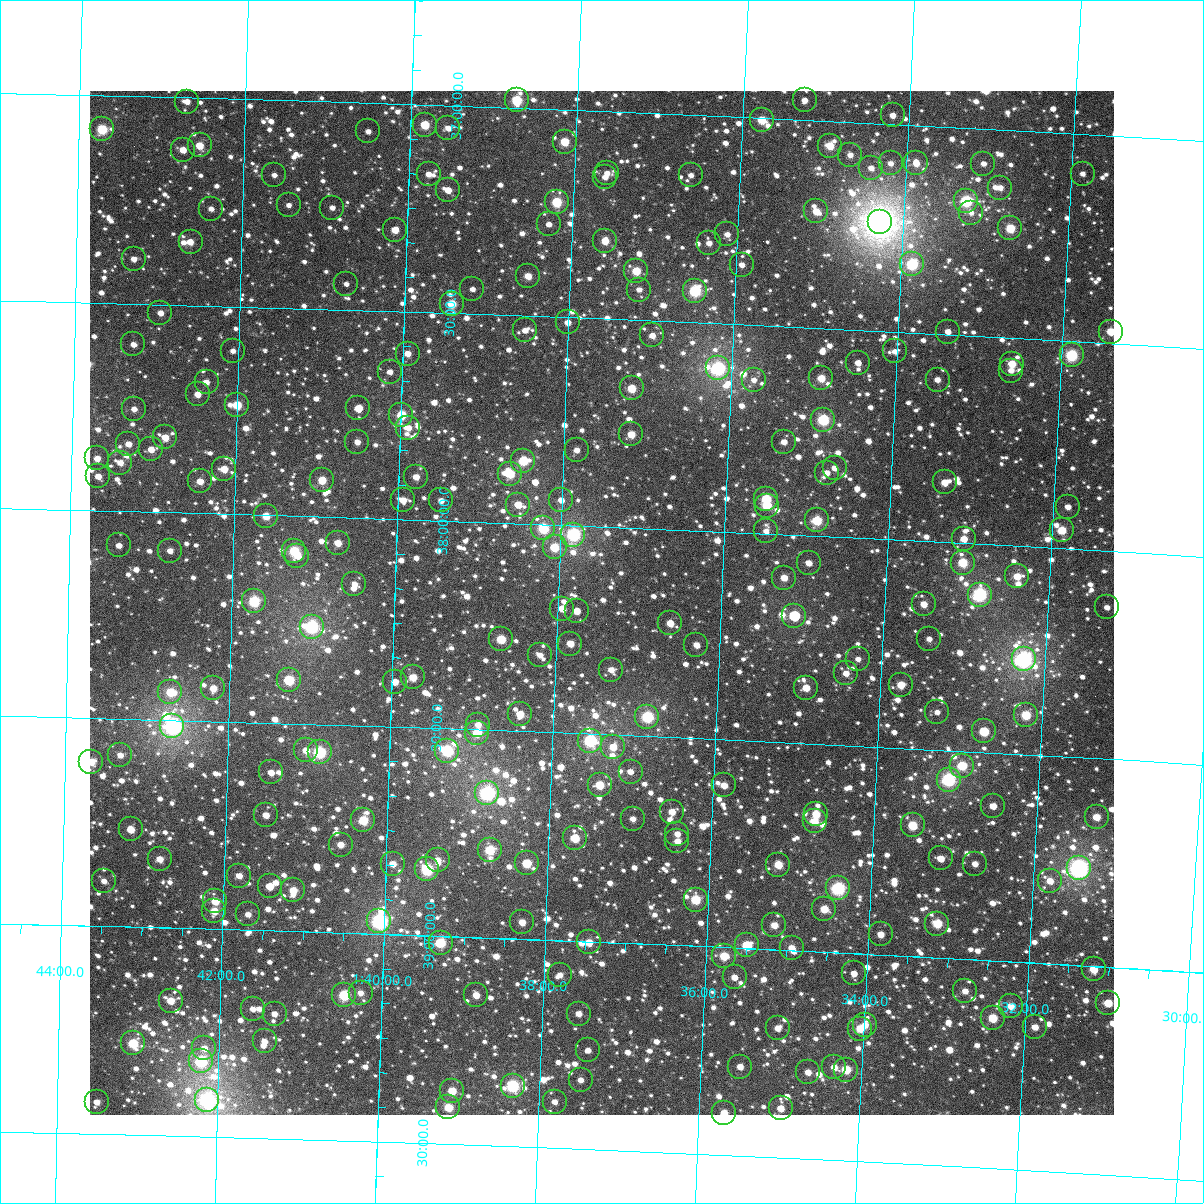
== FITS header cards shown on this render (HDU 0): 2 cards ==
NAXIS1  =                 1024
NAXIS2  =                 1024

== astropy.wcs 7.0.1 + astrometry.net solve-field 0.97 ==
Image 1024 x 1024 px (HDU 0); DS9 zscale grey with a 90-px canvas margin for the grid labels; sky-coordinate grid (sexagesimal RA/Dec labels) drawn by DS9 from the SOLVED WCS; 252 Tycho-2 reference stars matched to detected sources circled (green)
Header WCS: RA---TAN-SIP/DEC--TAN-SIP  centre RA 01:37:28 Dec +38:11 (24.37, +38.18 deg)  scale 8.67 arcsec/px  FOV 148.0' x 148.0'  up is +178 deg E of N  parity flipped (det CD > 0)
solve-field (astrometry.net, Tycho-2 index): VERIFIED the header's WCS against the Tycho-2 star catalogue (verified at 6 index scales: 14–252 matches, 0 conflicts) and refined it, rather than solving blind
Solved WCS: RA---TAN-SIP/DEC--TAN-SIP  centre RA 01:37:28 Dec +38:11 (24.37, +38.18 deg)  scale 8.67 arcsec/px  FOV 148.0' x 148.0'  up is +178 deg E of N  parity flipped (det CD > 0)
The solver's refit moves the header's centre by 0.22 arcsec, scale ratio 1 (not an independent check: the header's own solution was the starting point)
Tycho-2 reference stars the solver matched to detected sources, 252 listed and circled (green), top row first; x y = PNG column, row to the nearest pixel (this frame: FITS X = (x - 90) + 1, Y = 1024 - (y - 91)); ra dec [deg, ICRS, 3 dp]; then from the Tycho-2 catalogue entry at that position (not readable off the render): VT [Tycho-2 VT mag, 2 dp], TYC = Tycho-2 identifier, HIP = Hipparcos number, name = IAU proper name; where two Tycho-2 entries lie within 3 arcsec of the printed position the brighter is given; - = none
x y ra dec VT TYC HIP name
517 100 24.682 +36.982 9.23 2305-1201-1 - -
805 100 23.815 +36.953 11.88 2305-1521-1 - -
187 102 25.676 +37.010 11.49 2306-965-1 - -
893 115 23.548 +36.979 11.61 2305-1461-1 - -
762 120 23.941 +37.005 9.97 2305-873-1 - -
425 125 24.956 +37.048 9.84 2306-1418-1 - -
448 128 24.886 +37.055 11.73 2306-732-1 - -
102 129 25.930 +37.082 9.44 2306-1267-1 8072 -
368 131 25.126 +37.069 12.07 2306-370-1 - -
565 142 24.533 +37.077 10.19 2305-665-1 - -
200 145 25.634 +37.115 10.32 2306-358-1 - -
830 146 23.733 +37.059 10.06 2305-1584-1 - -
183 150 25.684 +37.126 11.27 2306-756-1 - -
850 155 23.670 +37.080 11.68 2305-1087-1 - -
891 163 23.547 +37.095 11.96 2305-603-1 - -
916 163 23.470 +37.092 11.36 2305-209-1 - -
983 164 23.267 +37.084 12.01 2305-255-1 - -
871 168 23.605 +37.108 11.85 2305-669-1 - -
607 173 24.401 +37.148 11.87 2305-421-1 - -
429 174 24.940 +37.167 11.63 2306-174-1 - -
1083 174 22.967 +37.096 11.58 2305-201-1 - -
274 175 25.406 +37.181 11.88 2306-256-1 - -
691 175 24.148 +37.145 11.72 2305-755-1 - -
605 177 24.407 +37.158 12.12 2305-169-1 - -
1000 188 23.213 +37.140 11.38 2305-533-1 - -
448 190 24.880 +37.204 10.85 2306-678-1 - -
966 201 23.313 +37.177 8.61 2305-109-1 - -
557 202 24.550 +37.223 9.32 2305-1043-1 - -
289 205 25.360 +37.252 11.77 2306-901-1 - -
332 208 25.228 +37.255 12.09 2306-416-1 - -
211 209 25.595 +37.266 11.74 2306-644-1 - -
816 211 23.765 +37.219 10.72 2305-901-1 - -
971 213 23.297 +37.204 12.53 2305-753-1 - -
880 222 23.569 +37.237 5.88 2305-1638-1 7321 -
549 224 24.572 +37.277 11.69 2305-1091-1 - -
1010 228 23.175 +37.237 9.65 2305-711-1 - -
395 230 25.036 +37.304 10.71 2306-859-1 - -
727 234 24.031 +37.284 11.50 2305-495-1 - -
605 241 24.399 +37.312 10.68 2305-231-1 - -
191 242 25.654 +37.348 11.11 2306-200-1 - -
709 243 24.084 +37.307 11.91 2305-575-1 - -
134 259 25.825 +37.392 11.79 2306-166-1 - -
912 264 23.467 +37.335 8.88 2305-251-1 7285 -
742 265 23.983 +37.356 11.73 2305-39-1 - -
636 271 24.301 +37.381 9.97 2305-563-1 - -
528 276 24.629 +37.404 10.70 2305-303-1 - -
346 284 25.179 +37.438 12.18 2306-1052-1 - -
472 289 24.795 +37.440 11.69 2306-492-1 - -
639 290 24.291 +37.426 11.85 2305-1551-1 - -
695 291 24.121 +37.423 8.78 2305-367-1 - -
452 304 24.857 +37.477 10.03 2306-26-1 - -
160 313 25.740 +37.521 11.60 2815-1431-1 - -
568 322 24.503 +37.512 11.36 2814-1798-1 - -
525 330 24.632 +37.535 11.93 2814-1686-1 - -
948 332 23.348 +37.493 12.18 2305-333-1 - -
1111 332 22.854 +37.472 10.18 2305-857-1 - -
652 335 24.245 +37.535 11.36 2814-1799-1 - -
133 344 25.820 +37.598 11.87 2815-564-1 - -
233 351 25.517 +37.607 12.03 2815-1442-1 - -
895 351 23.507 +37.547 11.78 2814-1755-1 - -
408 354 24.986 +37.601 11.08 2814-1611-1 - -
1072 355 22.969 +37.534 8.75 2814-1628-1 - -
858 363 23.616 +37.579 11.44 2814-1674-1 - -
1012 364 23.150 +37.562 10.47 2814-1953-1 - -
718 368 24.042 +37.607 8.07 2814-1462-1 7465 -
1011 371 23.151 +37.579 11.36 2814-1740-1 - -
390 372 25.038 +37.646 11.72 2815-1376-1 - -
821 378 23.725 +37.620 10.17 2814-1680-1 - -
754 380 23.931 +37.631 11.83 2814-1520-1 - -
938 380 23.372 +37.610 11.74 2814-1859-1 - -
207 382 25.592 +37.685 11.43 2815-894-1 - -
632 388 24.301 +37.665 10.11 2814-1825-1 - -
198 394 25.620 +37.714 11.60 2815-1392-1 - -
237 405 25.499 +37.737 9.81 2815-1014-1 - -
358 408 25.130 +37.736 11.25 2815-1161-1 - -
134 409 25.813 +37.753 12.00 2815-1665-1 - -
401 415 24.998 +37.749 9.64 2814-1147-1 - -
823 420 23.714 +37.720 8.84 2814-1934-1 - -
408 428 24.976 +37.779 11.60 2814-1312-1 - -
631 434 24.296 +37.775 10.30 2814-1867-1 - -
165 437 25.716 +37.820 10.47 2815-1723-1 - -
357 442 25.130 +37.817 11.86 2815-1382-1 - -
784 442 23.830 +37.777 11.23 2814-1959-1 - -
128 444 25.827 +37.838 11.62 2815-422-1 - -
151 449 25.757 +37.850 10.65 2815-1216-1 - -
577 450 24.460 +37.818 11.36 2814-894-1 - -
97 458 25.922 +37.875 10.97 2815-1356-1 - -
523 461 24.622 +37.849 9.52 2814-1451-1 - -
120 463 25.850 +37.884 11.22 2815-1522-1 - -
835 468 23.672 +37.834 11.19 2814-1367-1 - -
224 469 25.534 +37.892 10.61 2815-1448-1 - -
827 473 23.696 +37.847 11.81 2814-1136-1 - -
510 474 24.661 +37.881 9.98 2814-954-1 - -
98 476 25.917 +37.917 11.72 2815-822-1 - -
416 477 24.948 +37.897 11.16 2814-912-1 - -
322 480 25.233 +37.911 10.40 2815-1639-1 - -
200 481 25.606 +37.924 10.63 2815-1348-1 - -
945 482 23.335 +37.856 10.62 2814-1038-1 - -
766 499 23.876 +37.916 9.62 2814-1602-1 - -
403 500 24.985 +37.954 11.29 2814-1820-1 - -
441 500 24.868 +37.952 11.17 2814-1709-1 - -
561 500 24.502 +37.940 11.59 2814-1908-1 - -
518 505 24.633 +37.955 10.59 2814-1725-1 - -
767 506 23.873 +37.932 9.83 2814-1972-1 - -
1068 507 22.955 +37.899 11.52 2814-904-1 - -
266 516 25.402 +38.002 10.20 2815-1485-1 - -
817 520 23.718 +37.963 9.46 2814-668-1 - -
543 528 24.553 +38.010 9.17 2814-1149-1 - -
1062 530 22.969 +37.956 10.16 2814-1965-1 - -
766 531 23.872 +37.994 11.89 2814-662-1 - -
573 535 24.461 +38.022 8.25 2814-1045-1 7594 -
964 539 23.268 +37.989 10.72 2814-712-1 - -
338 543 25.180 +38.062 10.55 2815-1540-1 - -
119 545 25.849 +38.082 11.56 2815-382-1 - -
555 547 24.516 +38.054 9.95 2814-1324-1 - -
170 551 25.693 +38.092 11.53 2815-508-1 - -
294 551 25.312 +38.085 9.30 2815-268-1 - -
297 556 25.302 +38.096 10.83 2815-86-1 - -
809 563 23.738 +38.066 11.32 2814-832-1 - -
963 563 23.267 +38.047 9.64 2814-951-1 - -
1017 576 23.099 +38.073 10.52 2814-1840-1 - -
784 578 23.811 +38.104 11.09 2814-828-1 - -
354 584 25.125 +38.160 11.30 2815-1008-1 - -
980 595 23.210 +38.121 8.15 2814-804-1 7204 -
254 601 25.431 +38.208 8.89 2815-348-1 - -
924 604 23.380 +38.152 10.79 2814-376-1 - -
1107 607 22.819 +38.135 11.81 2814-1310-1 - -
562 609 24.486 +38.201 11.01 2814-1713-1 - -
577 611 24.441 +38.205 11.18 2814-658-1 - -
794 616 23.774 +38.194 11.16 2814-971-1 - -
670 623 24.153 +38.226 10.72 2814-1768-1 - -
312 627 25.252 +38.266 8.21 2815-376-1 7854 -
501 639 24.670 +38.280 9.73 2814-982-1 - -
929 639 23.358 +38.234 11.72 2814-1919-1 - -
570 644 24.456 +38.284 10.87 2814-1219-1 - -
696 645 24.070 +38.275 11.28 2814-1516-1 - -
540 655 24.548 +38.315 11.65 2814-1036-1 - -
858 659 23.572 +38.291 11.98 2814-1583-1 - -
1024 659 23.065 +38.272 7.44 2814-1664-1 7157 -
611 670 24.329 +38.344 11.23 2814-861-1 - -
846 673 23.607 +38.327 11.47 2814-1419-1 - -
413 677 24.936 +38.380 10.35 2814-1173-1 - -
289 680 25.317 +38.396 9.25 2815-522-1 - -
395 682 24.991 +38.392 10.71 2814-1365-1 - -
901 685 23.438 +38.348 10.78 2814-198-1 - -
213 688 25.548 +38.420 10.87 2815-72-1 - -
806 688 23.728 +38.367 10.65 2814-1093-1 - -
170 692 25.680 +38.433 9.89 2815-628-1 - -
937 712 23.321 +38.410 11.83 2814-1573-1 - -
520 714 24.603 +38.459 10.53 2814-1641-1 - -
1026 715 23.049 +38.405 9.58 2814-1131-1 - -
647 717 24.211 +38.453 8.69 2814-26-1 - -
478 725 24.731 +38.488 11.61 2814-1272-1 - -
172 726 25.671 +38.515 7.36 2815-1601-1 7994 -
984 731 23.175 +38.450 10.05 2814-935-1 - -
477 733 24.733 +38.508 9.71 2814-1481-1 - -
590 741 24.384 +38.516 8.40 2814-156-1 7572 -
613 747 24.313 +38.529 10.58 2814-1065-1 - -
306 750 25.258 +38.564 11.21 2815-572-1 - -
447 751 24.822 +38.554 8.77 2814-538-1 - -
320 752 25.216 +38.568 8.55 2815-1587-1 - -
120 755 25.829 +38.587 11.26 2815-766-1 - -
91 762 25.918 +38.605 10.53 2815-1132-1 - -
962 766 23.237 +38.535 9.72 2814-1465-1 - -
271 772 25.363 +38.620 11.35 2815-164-1 - -
631 772 24.256 +38.587 11.25 2814-70-1 - -
949 780 23.275 +38.571 8.28 2814-1964-1 - -
600 785 24.350 +38.622 9.96 2814-1353-1 - -
724 785 23.966 +38.610 11.00 2814-1978-1 - -
487 793 24.695 +38.652 7.90 2814-20-1 7671 -
993 806 23.134 +38.628 10.81 2814-1323-1 - -
672 812 24.123 +38.680 11.15 2814-738-1 - -
816 814 23.678 +38.669 10.35 2814-92-1 - -
266 815 25.375 +38.722 11.25 2815-696-1 - -
1097 817 22.814 +38.641 10.56 2814-1920-1 - -
633 819 24.243 +38.700 11.50 2814-1459-1 - -
363 820 25.074 +38.728 9.86 2815-1219-1 - -
815 821 23.682 +38.686 10.79 2814-853-1 - -
913 825 23.379 +38.685 9.71 2814-1035-1 - -
131 829 25.791 +38.766 10.48 2815-958-1 - -
677 834 24.104 +38.732 11.49 2814-1032-1 - -
575 838 24.419 +38.752 10.10 2814-1513-1 - -
677 841 24.102 +38.750 11.51 2814-290-1 - -
341 845 25.141 +38.788 10.93 2815-1018-1 - -
490 850 24.681 +38.789 9.53 2814-164-1 - -
941 858 23.287 +38.761 11.19 2814-1008-1 - -
160 859 25.700 +38.835 10.71 2815-1102-1 - -
438 860 24.841 +38.817 11.55 2814-1391-1 - -
527 863 24.565 +38.817 9.84 2814-178-1 - -
393 864 24.979 +38.830 11.24 2814-1068-1 - -
975 864 23.181 +38.770 11.23 2814-224-1 - -
778 865 23.788 +38.795 10.14 2814-1824-1 - -
1079 868 22.860 +38.767 7.25 2814-998-1 7095 -
427 869 24.872 +38.841 8.67 2814-584-1 7727 -
239 876 25.452 +38.870 11.20 2815-1089-1 - -
104 881 25.870 +38.891 11.91 2815-1238-1 - -
1050 881 22.947 +38.801 11.65 2814-1922-1 - -
270 886 25.357 +38.893 10.72 2815-478-1 - -
838 888 23.599 +38.846 8.30 2814-458-1 7331 -
293 890 25.284 +38.902 10.54 2815-1064-1 - -
696 900 24.038 +38.888 9.61 2814-672-1 - -
215 901 25.524 +38.933 10.32 2815-879-1 - -
824 909 23.638 +38.897 10.55 2814-378-1 - -
214 911 25.526 +38.957 10.40 2815-713-1 - -
248 914 25.422 +38.963 11.17 2815-769-1 - -
379 921 25.014 +38.970 8.28 2815-617-1 7773 -
522 922 24.572 +38.960 10.69 2814-234-1 - -
937 924 23.287 +38.919 9.81 2814-696-1 - -
774 925 23.791 +38.941 10.95 2814-815-1 - -
881 934 23.461 +38.951 11.02 2814-1266-1 - -
589 942 24.363 +39.002 10.40 2814-1888-1 - -
441 943 24.822 +39.016 9.73 2814-730-1 - -
747 945 23.873 +38.993 9.65 2814-602-1 - -
792 948 23.734 +38.994 10.83 2814-1244-1 - -
724 956 23.943 +39.021 10.07 2814-50-1 - -
1094 969 22.796 +39.008 10.21 2814-190-1 - -
854 973 23.538 +39.048 11.96 2814-657-1 - -
560 975 24.448 +39.083 11.70 2814-575-1 - -
735 977 23.907 +39.071 11.40 2814-517-1 - -
965 991 23.191 +39.077 11.35 2814-487-1 - -
361 993 25.065 +39.143 11.54 2815-969-1 - -
344 995 25.116 +39.150 9.03 2815-619-1 - -
476 995 24.706 +39.139 11.31 2814-375-1 - -
171 1001 25.654 +39.176 10.63 2815-785-1 - -
1108 1003 22.746 +39.086 10.36 2814-569-1 - -
1011 1006 23.046 +39.108 10.59 2814-499-1 - -
253 1009 25.399 +39.190 11.55 2815-135-1 - -
275 1014 25.330 +39.200 11.38 2815-195-1 - -
579 1014 24.386 +39.174 11.26 2814-201-1 - -
993 1018 23.101 +39.138 9.93 2814-223-1 - -
865 1025 23.495 +39.171 11.53 2814-441-1 - -
1035 1027 22.968 +39.154 11.15 2814-385-1 - -
778 1028 23.766 +39.189 11.16 2814-145-1 - -
860 1029 23.510 +39.180 10.08 2814-331-1 - -
265 1041 25.359 +39.268 11.51 2815-175-1 - -
133 1043 25.767 +39.281 9.48 2815-797-1 - -
204 1048 25.546 +39.287 11.05 2815-153-1 - -
588 1050 24.352 +39.261 12.10 2814-291-1 - -
201 1061 25.555 +39.319 8.93 2815-91-1 - -
740 1067 23.877 +39.285 11.34 2814-191-1 - -
834 1067 23.585 +39.276 11.03 2814-111-1 - -
846 1070 23.547 +39.281 10.00 2814-125-1 - -
808 1072 23.665 +39.291 11.08 2814-17-1 - -
581 1080 24.372 +39.334 11.63 2814-43-1 - -
513 1086 24.583 +39.355 8.56 2814-227-1 7631 -
452 1091 24.770 +39.372 10.16 2814-5-1 - -
207 1100 25.532 +39.412 7.91 2819-1451-1 7951 -
97 1102 25.877 +39.424 11.32 2819-1625-1 - -
555 1102 24.450 +39.389 12.05 2818-1602-1 - -
448 1107 24.780 +39.412 9.86 2818-1527-1 - -
781 1108 23.745 +39.381 10.79 2818-1525-1 - -
724 1113 23.920 +39.399 10.54 2818-1416-1 - -